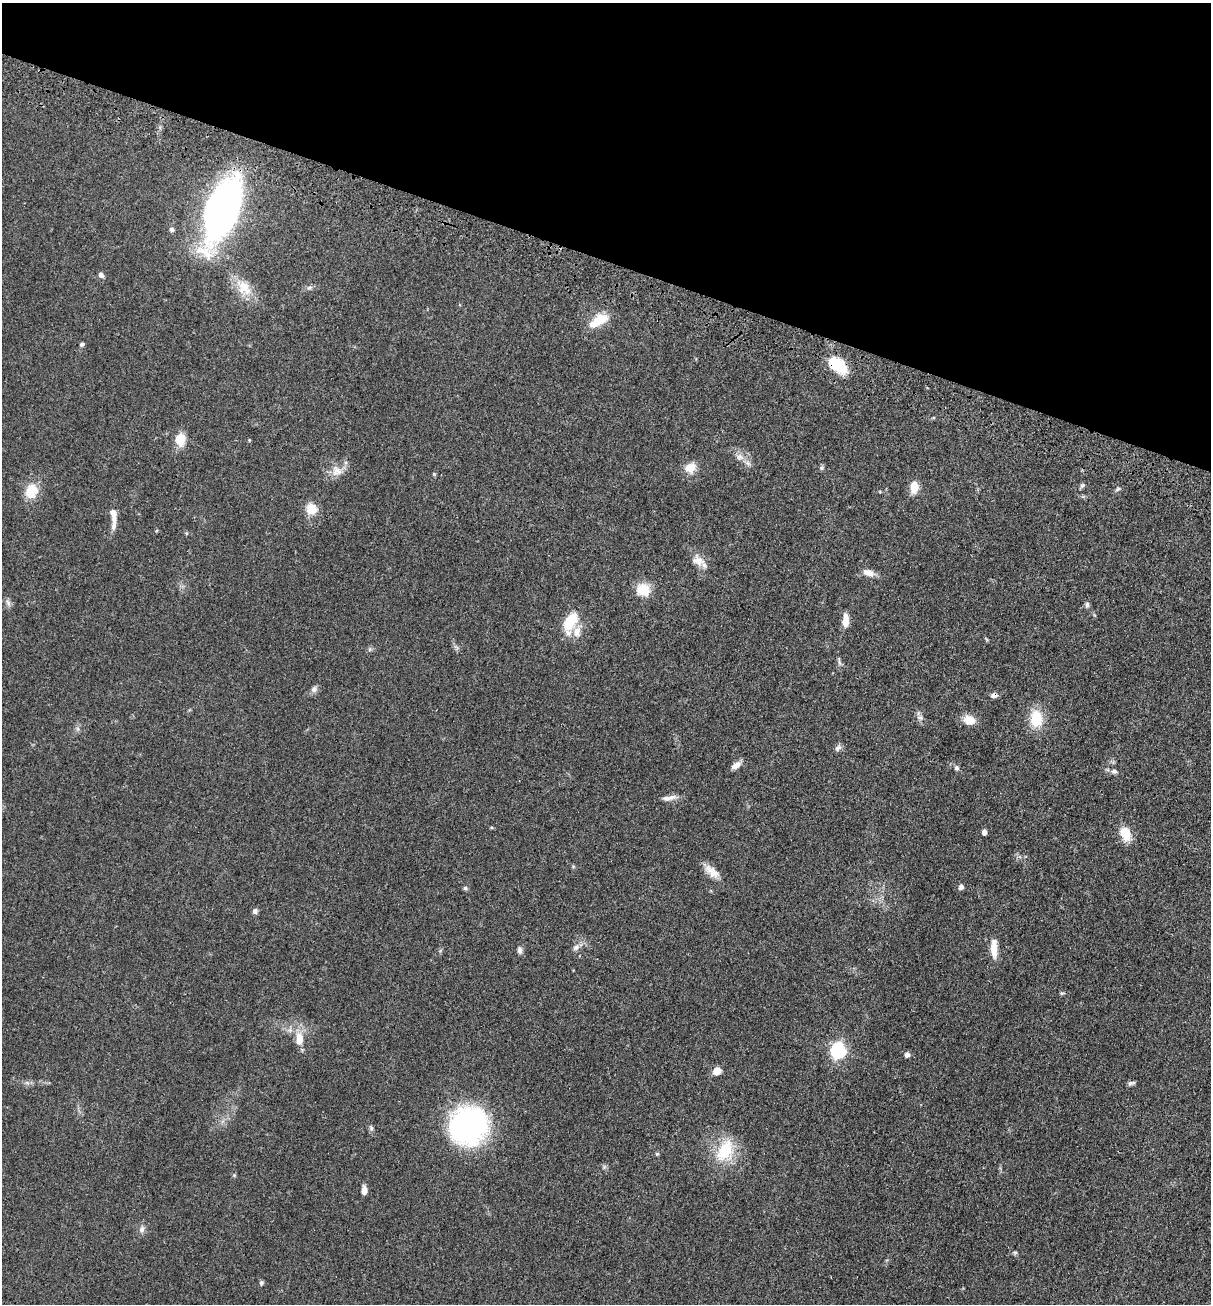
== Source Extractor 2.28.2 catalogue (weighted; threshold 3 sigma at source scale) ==
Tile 2 of 4 x 4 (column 2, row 1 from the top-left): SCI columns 1415-2623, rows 3980-5281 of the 5369 x 5354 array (HDU 1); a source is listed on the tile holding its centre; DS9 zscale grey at full resolution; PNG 1213 x 1306 px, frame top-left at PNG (2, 3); no overlay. Shown black and unused: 20% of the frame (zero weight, under 3 of 4 exposures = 6% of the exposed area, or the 3 px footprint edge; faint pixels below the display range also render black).
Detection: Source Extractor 2.28.2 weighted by HDU 2 'WHT'; one run over the whole footprint, this tile lists its part. Background 0.0449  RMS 0.005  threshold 0.0225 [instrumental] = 3 sigma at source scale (4.5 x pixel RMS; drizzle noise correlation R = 1.50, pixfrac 1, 0.05/0.05 arcsec/px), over >= 5 px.
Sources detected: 67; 1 inside a brighter object's white glare — not listed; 3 inside a brighter listed object's ellipse — not listed separately; the other 63 listed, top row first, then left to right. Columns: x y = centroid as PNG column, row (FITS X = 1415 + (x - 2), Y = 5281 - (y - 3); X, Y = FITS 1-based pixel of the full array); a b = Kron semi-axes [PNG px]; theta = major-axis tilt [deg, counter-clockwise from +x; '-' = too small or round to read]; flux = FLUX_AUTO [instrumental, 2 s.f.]
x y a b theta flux
223 209 51 22 69 260
172 229 6 6 - 1.1
101 275 7 6 - 1.6
309 287 8 4 9 1.1
244 288 25 16 -50 11
599 320 25 11 32 11
82 344 5 4 - 1.3
835 365 22 18 -71 15
180 439 14 10 86 8.3
249 440 4 3 - 0.42
740 457 11 9 -6 3
691 468 13 12 - 5.6
821 468 6 5 - 0.84
337 471 15 14 - 5.2
434 474 5 4 - 0.55
1082 485 8 5 44 1.1
914 487 12 7 87 7.4
1118 489 9 4 34 0.83
31 491 13 11 69 12
311 509 12 11 - 7.2
113 513 17 8 -83 3.8
698 560 18 12 -24 5.1
868 573 15 8 -19 3.8
643 589 17 16 - 8.5
8 603 10 6 -63 1.6
1087 605 8 5 84 1.2
845 621 12 6 87 6
570 622 24 12 65 15
839 663 9 4 -81 1.1
314 689 9 7 55 1.8
994 695 8 6 8 1.9
920 718 10 5 -18 1.2
1036 719 18 12 -90 15
969 720 11 9 -25 7.1
838 748 10 6 42 1.6
736 765 13 7 30 3
956 768 6 6 - 1.2
1114 771 7 6 - 1.3
669 798 20 6 10 3.1
984 832 4 4 - 2.9
1125 833 14 10 -66 9.9
711 871 23 10 -39 5.4
961 887 5 4 - 2.2
465 888 5 5 - 0.81
255 911 6 6 - 1.5
576 947 10 7 25 2
519 950 9 6 -84 1.7
994 951 22 9 -80 5.2
1062 993 6 4 17 0.64
299 1039 19 11 87 6.9
838 1050 7 6 - 110
907 1055 5 5 - 2.3
717 1071 8 7 - 4.7
1131 1083 9 5 18 1.2
468 1126 28 26 23 140
371 1128 8 5 -64 1
725 1150 34 19 61 18
657 1154 5 4 - 0.56
234 1175 5 4 - 0.57
364 1190 8 5 89 3.3
142 1229 9 7 67 1.8
1015 1253 5 5 - 0.74
261 1283 6 5 - 0.82
Overlapping masked pixels (flux is a lower limit): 2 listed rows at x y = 835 365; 994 695